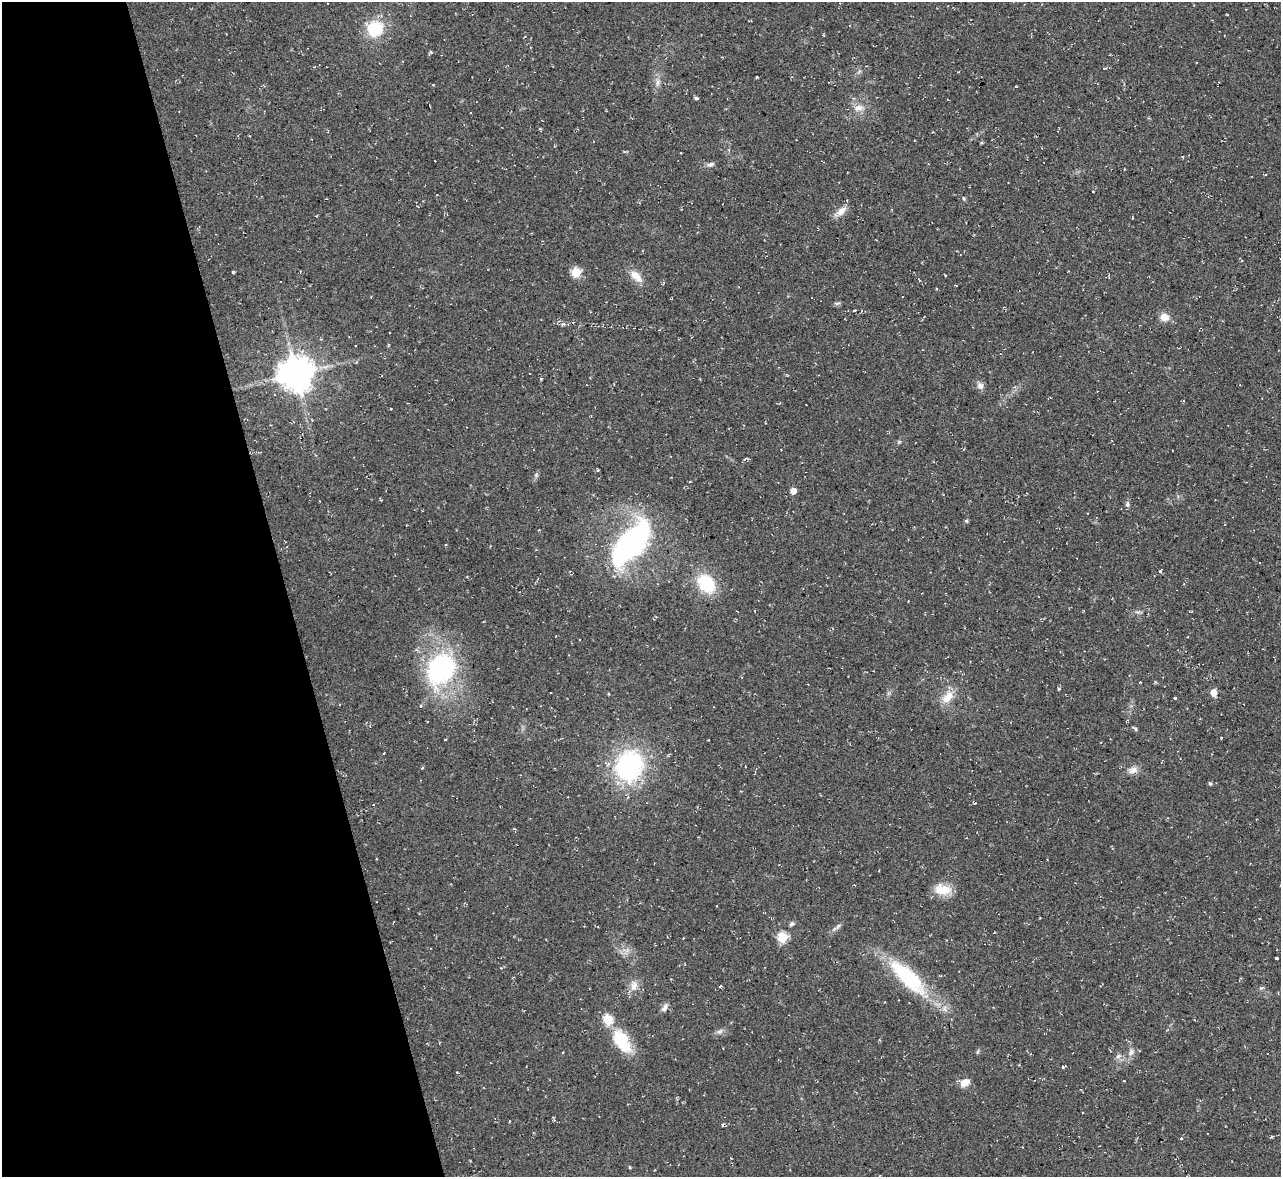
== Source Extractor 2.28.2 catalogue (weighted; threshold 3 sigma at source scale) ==
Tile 5 of 4 x 4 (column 1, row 2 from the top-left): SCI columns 1-1279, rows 2490-3664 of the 5116 x 5098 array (HDU 1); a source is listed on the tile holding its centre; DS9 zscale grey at full resolution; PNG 1283 x 1179 px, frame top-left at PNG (2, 2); no overlay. Shown black and unused: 22% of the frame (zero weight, under 2 of 3 exposures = <1% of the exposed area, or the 3 px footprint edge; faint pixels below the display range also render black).
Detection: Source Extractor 2.28.2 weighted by HDU 2 'WHT'; one run over the whole footprint, this tile lists its part. Background 0.0913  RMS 0.01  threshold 0.0458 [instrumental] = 3 sigma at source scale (4.5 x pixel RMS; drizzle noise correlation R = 1.50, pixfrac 1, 0.05/0.05 arcsec/px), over >= 5 px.
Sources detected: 77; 3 inside a brighter object's white glare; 1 cosmic-ray / hot-pixel residue — not listed; the other 73 listed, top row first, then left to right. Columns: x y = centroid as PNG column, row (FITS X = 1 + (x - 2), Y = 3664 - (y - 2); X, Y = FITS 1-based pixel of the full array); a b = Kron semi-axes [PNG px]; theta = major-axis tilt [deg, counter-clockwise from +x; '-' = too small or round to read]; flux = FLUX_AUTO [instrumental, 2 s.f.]
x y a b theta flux
375 29 16 15 - 43
431 52 6 3 57 1.6
1104 69 7 3 19 1.8
757 77 3 2 - 0.92
658 82 11 6 84 4.7
696 98 5 4 - 1.7
858 108 15 9 10 8.8
914 140 2 2 - 0.83
1182 156 3 3 - 1.2
435 161 3 2 - 0.55
710 164 10 6 20 3.2
1265 174 3 3 - 2.3
1093 191 3 3 - 1.6
964 198 6 4 -70 1.3
841 211 18 9 46 8
1132 217 4 3 - 0.72
233 272 4 3 - 1.6
576 272 5 5 - 56
636 276 21 10 -47 11
837 303 9 4 13 1.9
1164 317 10 9 - 9.6
563 324 6 5 - 2.4
296 374 10 10 - 2300
541 379 4 3 - 1.3
980 386 9 8 - 4.7
391 409 3 3 - 1.9
899 442 6 4 18 1.3
745 459 7 3 38 1.5
536 475 6 6 - 1.9
793 491 5 5 - 12
1127 504 9 5 85 2.4
966 521 5 4 - 1.7
632 542 42 22 52 280
1160 571 4 3 - 2.5
706 583 24 17 -53 43
1138 612 6 5 - 2.1
441 669 33 26 56 160
1058 689 4 3 - 1.2
1213 693 5 5 - 15
608 694 4 3 - 0.82
948 697 19 11 47 14
1175 698 3 3 - 5.4
1135 728 8 4 -47 1.5
629 766 26 22 66 170
422 768 4 3 - 0.99
1133 770 14 9 8 6.8
1210 784 5 4 - 1.5
373 805 3 3 - 3.2
942 889 19 12 -8 21
791 924 6 5 - 2.2
838 926 9 4 54 2.8
994 933 3 2 - 0.7
782 937 5 5 - 63
1276 958 3 3 - 1.3
904 973 60 20 -39 73
634 985 14 9 78 8.5
720 986 5 3 - 1.1
1261 988 8 4 22 1.6
665 1007 12 7 58 4.3
608 1019 6 5 - 56
720 1031 9 6 28 3.5
620 1039 25 20 -57 34
977 1052 6 4 70 1.3
1131 1052 11 8 53 5.1
1118 1056 7 5 44 2.8
1063 1067 5 3 - 3.2
1124 1081 3 2 - 1.1
965 1083 11 8 29 9.1
722 1125 4 3 - 1.8
1207 1133 3 2 - 1.4
1181 1139 3 3 - 3.3
731 1158 3 2 - 0.83
630 1167 4 3 - 1.2